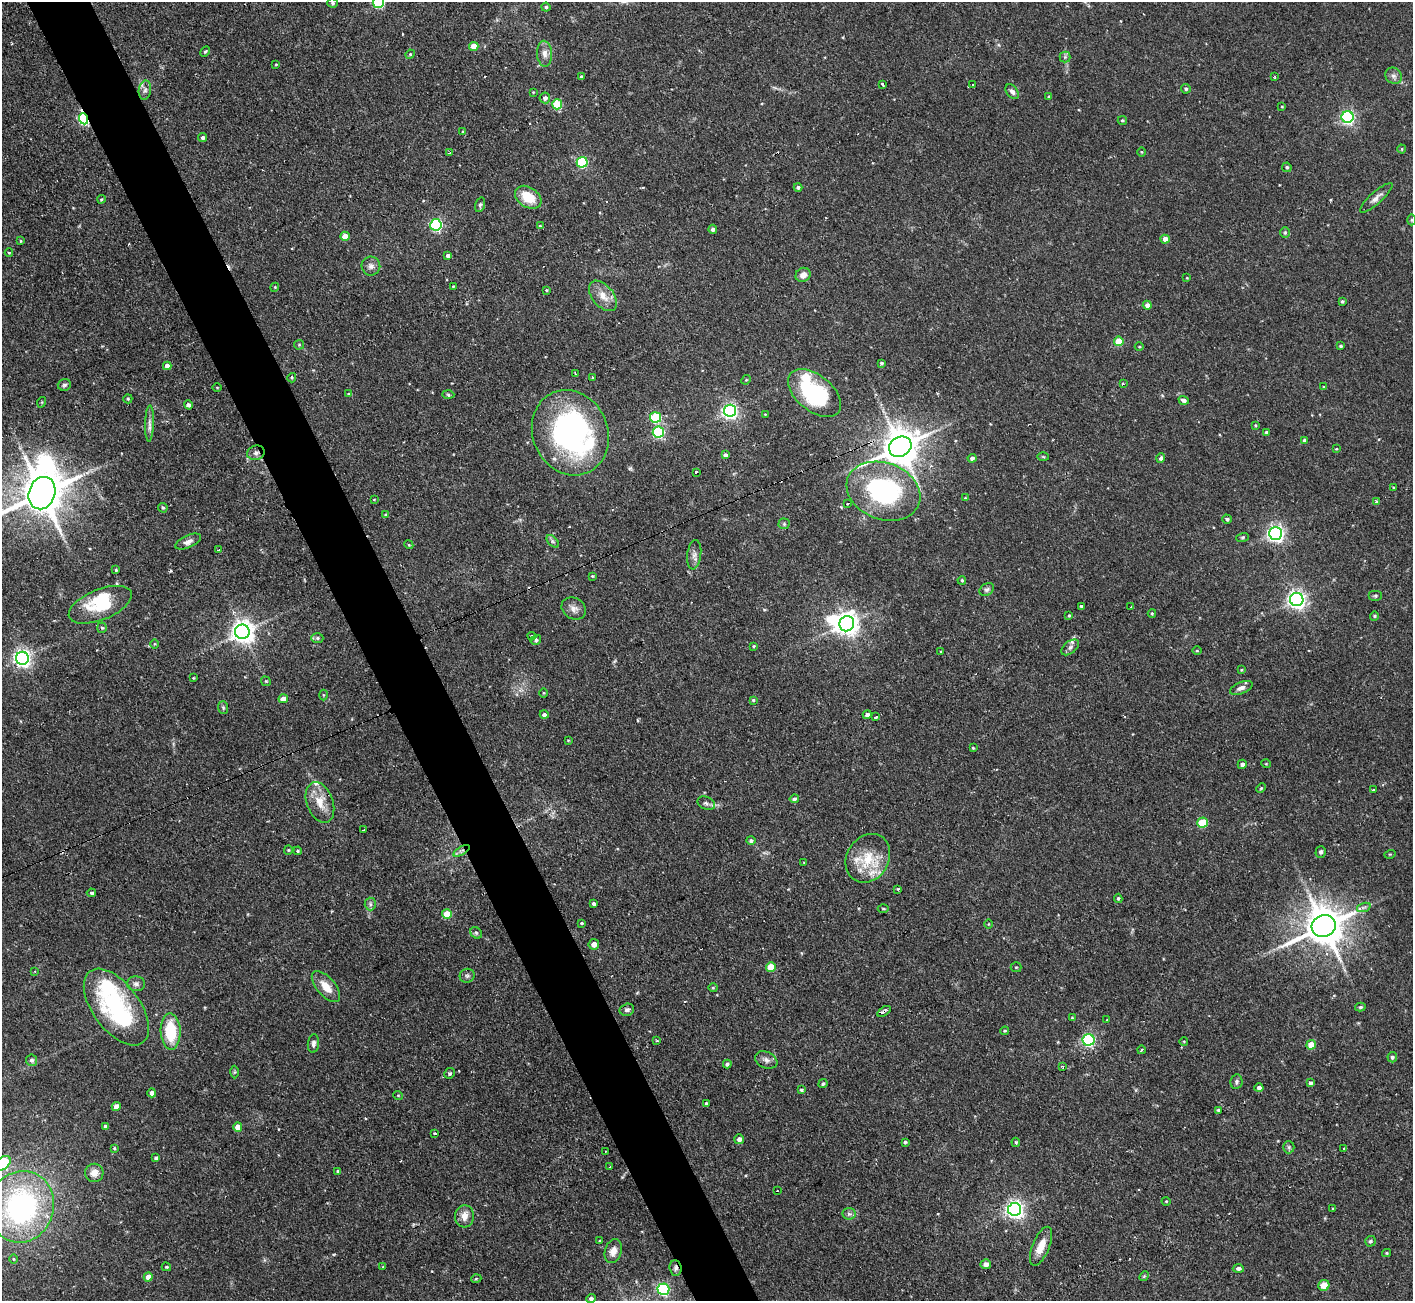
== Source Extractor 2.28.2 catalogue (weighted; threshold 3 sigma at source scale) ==
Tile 11 of 4 x 4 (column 3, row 3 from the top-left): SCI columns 2821-4231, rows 1446-2744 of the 5641 x 5624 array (HDU 1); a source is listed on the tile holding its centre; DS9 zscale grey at full resolution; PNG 1415 x 1303 px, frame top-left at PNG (2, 2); each listed source drawn as its Kron ellipse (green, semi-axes under 4 px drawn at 4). Shown black and unused: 5% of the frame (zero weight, under 2 of 3 exposures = <1% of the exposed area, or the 3 px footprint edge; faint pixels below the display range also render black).
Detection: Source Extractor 2.28.2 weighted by HDU 2 'WHT'; one run over the whole footprint, this tile lists its part. Background 0.094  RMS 0.0058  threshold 0.0261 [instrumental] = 3 sigma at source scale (4.5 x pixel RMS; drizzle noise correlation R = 1.50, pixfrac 1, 0.05/0.05 arcsec/px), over >= 5 px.
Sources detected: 277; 5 inside a brighter object's white glare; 9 cosmic-ray / hot-pixel residue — neither listed nor drawn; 5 inside a brighter listed object's ellipse — not listed separately; the other 258 listed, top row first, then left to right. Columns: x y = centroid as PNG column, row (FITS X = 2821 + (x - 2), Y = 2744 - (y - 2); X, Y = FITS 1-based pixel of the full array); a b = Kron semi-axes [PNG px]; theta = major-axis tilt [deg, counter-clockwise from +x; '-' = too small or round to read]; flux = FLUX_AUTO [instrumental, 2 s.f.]
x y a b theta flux
378 2 5 5 - 48
333 3 5 4 - 0.92
546 7 4 4 - 1
474 47 4 4 - 9.3
205 52 5 4 - 0.81
410 54 5 4 - 0.62
545 54 13 7 -86 3.9
1065 57 5 5 - 1.1
276 64 3 2 - 0.45
581 76 3 3 - 0.89
1394 76 9 7 -41 2.2
1275 77 3 2 - 0.52
882 84 3 3 - 1.8
973 85 3 3 - 1.9
1186 89 5 4 - 0.93
145 90 9 6 80 2
533 92 3 3 - 0.41
1012 92 8 5 -52 2
1049 97 4 3 - 0.67
545 98 5 5 - 2
557 104 5 5 - 25
1282 106 4 2 - 0.43
1347 117 6 6 - 120
84 119 6 4 -68 82
1122 120 4 3 - 0.71
463 132 4 3 - 0.59
202 137 4 4 - 1.2
1402 149 4 4 - 0.57
1141 152 5 3 - 0.49
450 153 3 3 - 3.7
582 162 5 5 - 52
1287 167 4 4 - 1.1
798 187 4 4 - 1.3
528 197 14 10 -34 12
1376 198 21 6 42 3.1
101 199 4 3 - 0.74
480 205 8 4 74 1.1
1411 220 5 3 - 0.63
436 225 6 5 - 82
540 226 4 4 - 0.72
713 229 4 4 - 1.7
1285 233 5 5 - 0.84
345 236 4 4 - 7.8
1165 239 4 4 - 4.7
21 241 4 3 - 0.57
9 253 4 3 - 0.51
448 256 4 4 - 1.8
371 266 9 9 - 2.7
803 275 8 7 - 4.1
1187 278 4 3 - 0.47
453 286 3 3 - 0.48
275 287 4 3 - 0.51
546 290 4 4 - 0.55
603 296 18 10 -50 6.9
1342 301 3 3 - 0.84
1147 305 4 4 - 2.6
1119 341 5 4 - 13
299 345 5 5 - 0.68
1340 346 4 3 - 0.93
1139 347 4 3 - 0.54
881 363 4 3 - 1
167 366 4 4 - 4.1
576 374 4 2 - 1.3
593 377 3 2 - 0.72
292 378 5 3 - 0.81
746 380 5 4 - 0.62
1123 384 3 3 - 1.4
64 385 6 5 - 1.2
217 387 4 3 - 0.49
1324 387 4 3 - 0.63
814 393 31 18 -39 56
349 394 4 3 - 0.93
448 395 6 4 -3 0.76
128 399 4 4 - 0.84
1184 400 5 4 - 1.9
42 402 5 3 - 0.55
188 405 5 4 - 1.7
730 411 6 6 - 170
765 414 4 2 - 0.38
656 417 5 5 - 34
149 423 18 4 88 3.1
1255 425 3 2 - 0.49
658 432 5 5 - 59
1266 432 3 3 - 0.99
570 433 44 37 -66 150
1304 440 4 4 - 0.92
900 447 12 9 29 1500
1336 449 4 3 - 0.51
256 453 9 7 16 2.3
725 455 4 4 - 1.8
1043 457 6 4 -2 0.61
972 458 4 4 - 2
1161 458 5 4 - 1.4
696 472 3 2 - 1.1
1393 487 4 3 - 0.43
883 491 38 28 -21 86
42 493 16 13 69 2300
965 498 4 3 - 0.48
374 499 4 3 - 0.41
1377 501 3 3 - 4.8
847 503 3 3 - 2.8
163 508 5 4 - 0.94
386 515 4 3 - 0.99
1227 519 5 4 - 1.2
784 524 5 5 - 0.89
1276 533 6 6 - 200
1242 537 6 4 19 0.76
553 541 7 4 -46 1.3
188 542 14 6 24 2.9
409 545 4 3 - 0.57
218 550 4 2 - 0.59
694 555 15 7 83 3
116 570 3 3 - 0.6
592 576 4 3 - 0.66
962 580 4 3 - 0.73
987 589 8 6 32 1.5
1375 596 7 5 0 1
1297 599 7 6 - 240
100 605 33 15 22 22
1081 606 3 3 - 1.2
1131 607 3 3 - 0.71
574 608 13 10 -31 3.7
1152 613 4 4 - 0.68
1069 616 4 3 - 0.69
1374 616 5 4 - 0.73
847 624 8 7 - 420
102 628 5 4 - 0.92
242 632 7 7 - 470
532 636 4 4 - 0.9
317 638 6 5 - 1.1
536 640 5 5 - 1.5
154 644 5 3 - 0.52
754 646 4 3 - 0.56
1070 647 10 6 38 2.1
1197 651 5 3 - 0.53
941 652 3 3 - 0.49
22 658 6 6 - 240
1241 670 4 3 - 0.5
193 678 3 3 - 0.48
266 681 5 4 - 0.68
1241 688 12 6 22 2.3
543 693 5 3 - 0.51
323 695 5 3 - 0.62
283 699 5 4 - 4.7
753 700 4 4 - 0.72
223 708 6 5 - 0.92
544 715 4 4 - 1.8
867 715 4 4 - 2.5
876 717 4 3 - 1.5
568 740 3 2 - 0.39
973 748 3 2 - 0.55
1242 764 4 4 - 2.1
1266 764 5 3 - 0.49
1261 788 5 4 - 0.66
1373 790 3 3 - 1.5
794 799 5 4 - 1.5
320 802 21 13 -69 9.9
706 803 9 6 -21 1.8
1202 822 5 5 - 22
364 830 4 2 - 1
751 841 4 4 - 1.3
288 850 4 4 - 0.63
298 851 4 3 - 0.76
462 851 9 4 31 1.7
1321 852 6 5 - 1.4
1390 854 5 3 - 0.56
868 858 25 21 58 20
804 862 4 2 - 0.38
898 889 3 3 - 1
91 893 4 3 - 0.95
1118 898 4 4 - 1.1
370 904 6 5 - 1.4
594 904 4 3 - 1.4
1364 907 7 4 19 1.3
883 908 5 3 - 0.65
447 914 5 5 - 15
582 923 3 2 - 0.64
988 924 4 3 - 0.46
1324 926 12 11 - 1700
476 933 6 5 - 1
594 944 5 5 - 4.2
771 967 5 4 - 14
1016 967 5 5 - 0.69
35 971 3 3 - 0.69
467 976 7 7 - 1.4
136 984 9 7 -1 2.2
326 987 19 9 -49 7.9
713 988 4 4 - 0.65
116 1007 44 23 -53 79
1360 1007 5 4 - 0.88
627 1010 7 6 - 1.7
884 1011 7 4 33 1.8
1072 1018 4 3 - 0.5
1107 1020 3 3 - 0.48
171 1031 18 10 -88 23
1005 1031 4 3 - 0.64
1088 1040 6 6 - 92
657 1041 4 2 - 0.56
1184 1041 4 3 - 0.44
313 1044 9 5 83 1.6
1311 1045 5 4 - 9.3
1141 1050 4 3 - 0.51
1392 1057 5 5 - 1.4
32 1060 6 5 - 1.6
766 1060 12 8 -23 2.8
727 1064 4 3 - 1.3
1063 1067 4 2 - 0.71
234 1072 6 4 88 0.68
450 1073 5 5 - 1.1
1236 1082 7 6 - 1.3
1310 1083 4 3 - 1.5
823 1084 5 4 - 1
1259 1088 4 4 - 1.9
801 1090 4 3 - 0.95
152 1093 4 4 - 2.8
398 1095 5 3 - 0.49
706 1104 3 3 - 1.5
116 1106 4 4 - 4.4
1218 1110 3 3 - 0.85
105 1126 4 3 - 1.1
238 1127 4 4 - 5.9
435 1134 3 3 - 3.3
739 1139 5 5 - 3.2
905 1142 4 4 - 0.84
1016 1142 4 3 - 0.76
1289 1147 6 5 - 1.2
114 1148 3 3 - 0.6
1344 1149 3 3 - 1.2
605 1151 3 2 - 0.91
156 1158 4 4 - 1.5
3 1163 9 6 37 55
610 1167 3 2 - 0.81
338 1171 4 3 - 1.3
94 1173 9 9 - 4.4
777 1191 3 2 - 0.57
1166 1201 4 3 - 0.44
21 1207 36 32 72 120
1015 1209 6 6 - 240
1333 1209 3 3 - 0.52
849 1214 6 6 - 1.6
464 1216 11 9 86 4.7
599 1241 4 2 - 0.41
1370 1241 5 5 - 0.96
1041 1246 21 8 68 7.9
613 1251 12 8 73 4.6
1387 1253 4 4 - 0.6
13 1259 4 3 - 0.52
986 1264 5 5 - 3.1
383 1266 4 2 - 0.63
166 1267 4 3 - 0.75
675 1268 8 6 -86 1.7
1238 1269 5 4 - 1.6
1144 1276 5 4 - 0.61
148 1277 4 4 - 5.1
476 1279 5 3 - 0.56
1324 1285 5 5 - 7.5
663 1289 6 6 - 75
591 1299 5 4 - 1.7
Overlapping masked pixels (flux is a lower limit): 6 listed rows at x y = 84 119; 900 447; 256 453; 462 851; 884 1011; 675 1268
Isophote crosses this tile's border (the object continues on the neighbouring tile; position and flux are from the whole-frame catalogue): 4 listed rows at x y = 378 2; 42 493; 3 1163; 591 1299